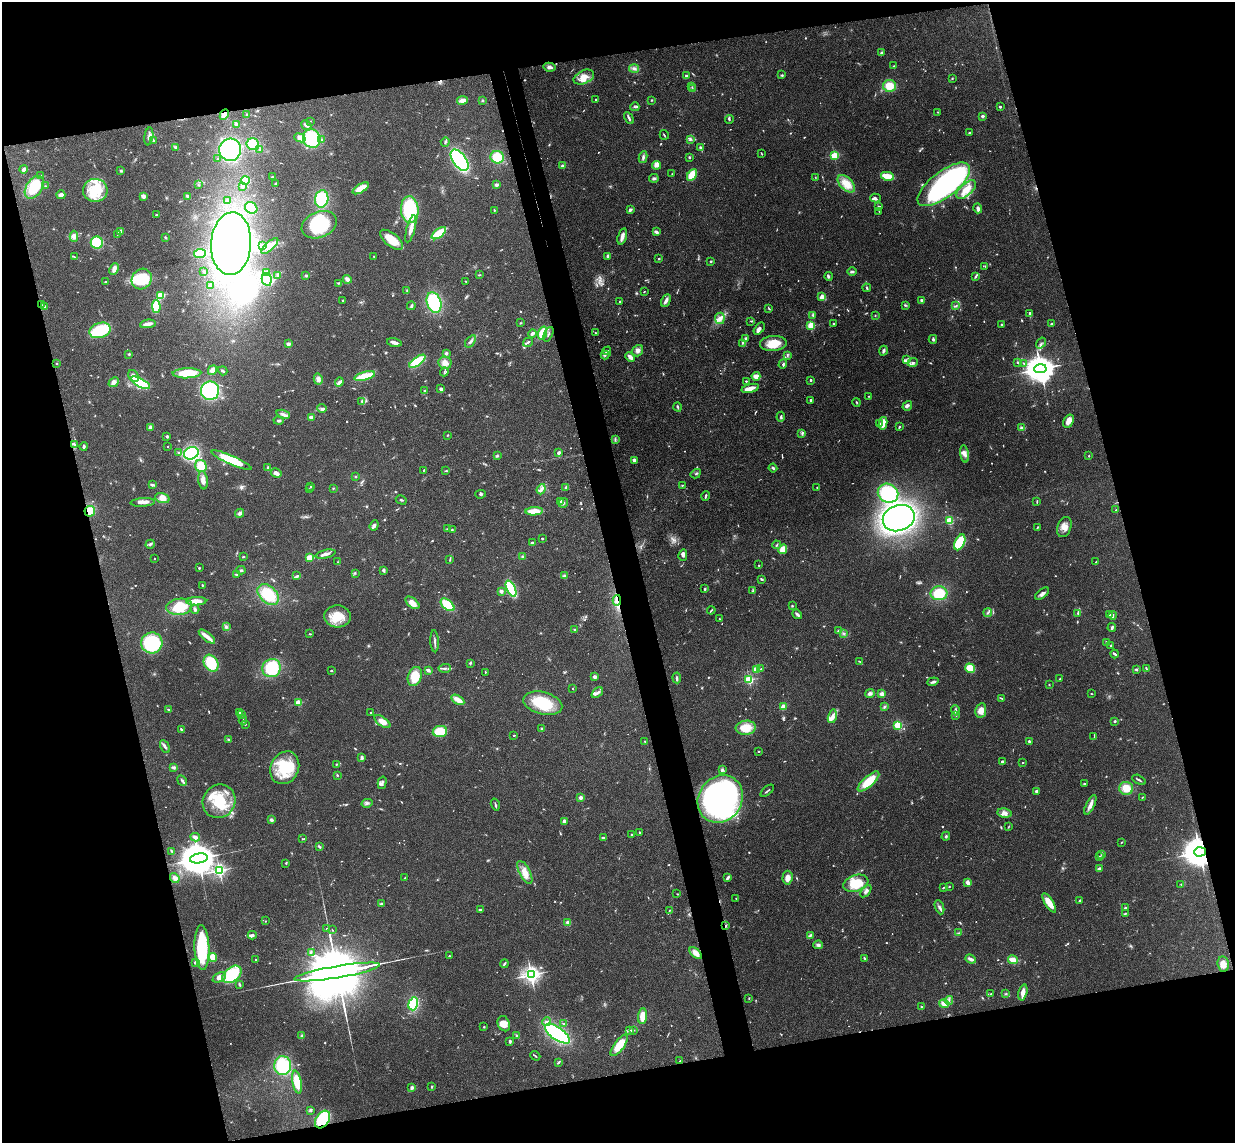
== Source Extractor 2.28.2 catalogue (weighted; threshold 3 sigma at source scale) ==
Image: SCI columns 57-4987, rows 155-4718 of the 5046 x 4985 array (HDU 1 of 3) = the unmasked area's bounding box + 8 px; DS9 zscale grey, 4 x 4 block average (1 PNG px = mean of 4 x 4 image px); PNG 1237 x 1145 px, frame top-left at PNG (2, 2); each listed source drawn as its Kron ellipse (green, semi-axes under 4 px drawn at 4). Shown black and unused: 30% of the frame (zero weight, under 3 of 4 exposures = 6% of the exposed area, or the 3 px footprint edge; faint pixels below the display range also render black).
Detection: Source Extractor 2.28.2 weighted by HDU 2 'WHT'. Background 0.158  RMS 0.0071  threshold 0.0321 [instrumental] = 3 sigma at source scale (4.5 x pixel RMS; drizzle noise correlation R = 1.50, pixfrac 1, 0.05/0.05 arcsec/px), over >= 5 px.
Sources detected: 940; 31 too faint to see at this stretch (4 x 4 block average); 16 inside a brighter object's white glare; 11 cosmic-ray / hot-pixel residue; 2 long thin detections or spike segments (spike, bleed or trail) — neither listed nor drawn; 16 coinciding with a brighter row at this scale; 60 inside a brighter listed object's ellipse — not listed separately; of the other 804, all 500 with FLUX_AUTO >= 2.66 (the completeness limit of this list) listed and drawn (304 fainter detections not listed), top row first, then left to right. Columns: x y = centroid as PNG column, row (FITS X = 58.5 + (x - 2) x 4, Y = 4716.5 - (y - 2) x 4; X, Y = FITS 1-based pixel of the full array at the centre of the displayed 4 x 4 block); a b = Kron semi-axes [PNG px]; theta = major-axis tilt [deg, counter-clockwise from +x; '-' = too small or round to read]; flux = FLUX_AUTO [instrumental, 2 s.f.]
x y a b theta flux
882 53 3 2 - 3.1
894 66 3 2 - 4.5
550 67 6 3 -11 18
634 68 5 4 - 14
781 75 2 2 - 3.5
686 76 2 2 - 39
584 77 11 6 24 57
952 79 3 2 - 3.4
889 86 6 6 - 66
692 87 2 2 - 2.9
693 89 2 2 - 2.9
462 100 5 3 - 26
482 100 2 2 - 3.5
596 100 3 2 - 3.3
652 100 3 2 - 3.3
635 107 4 2 - 5.5
1000 107 2 2 - 18
938 112 2 2 - 2.8
247 114 2 2 - 3.5
224 115 5 4 - 32
983 116 2 2 - 44
629 118 6 2 -61 11
729 119 4 2 - 4.2
310 121 2 2 - 4.1
237 124 4 3 - 14
306 125 5 3 - 14
969 133 2 2 - 7.4
664 135 5 2 - 4.1
149 136 9 3 82 17
300 138 6 3 -22 41
312 139 9 8 - 220
690 139 3 3 - 8
153 140 4 2 - 6.9
322 140 3 3 - 4.8
445 142 5 2 - 6.7
253 144 6 6 - 140
176 147 3 2 - 5
700 147 3 2 - 11
230 150 11 11 - 400
260 150 3 2 - 3.8
761 153 3 2 - 2.7
834 156 2 2 - 380
497 157 7 6 - 100
643 157 6 3 81 11
689 157 3 2 - 5
217 159 2 2 - 3
459 160 12 6 -54 460
656 165 4 3 - 17
563 166 2 2 - 62
24 169 4 3 - 11
121 171 3 3 - 4.7
672 174 2 2 - 2.8
41 175 3 2 - 3.1
692 175 6 4 60 110
887 176 6 3 -13 110
272 177 2 2 - 4.6
815 177 3 2 - 2.8
654 178 4 3 - 8.8
245 180 4 3 - 120
275 184 3 2 - 4.8
846 184 10 6 -46 62
944 184 31 13 37 1100
198 185 2 2 - 2.7
496 185 3 3 - 9.7
45 186 2 2 - 2.7
242 186 3 3 - 11
34 187 12 8 55 170
361 188 9 4 31 59
966 189 12 6 42 58
95 190 12 11 - 110
61 195 4 3 - 22
143 196 3 3 - 21
188 196 4 2 - 8.7
875 198 5 4 - 9.2
322 199 8 6 79 190
227 201 3 2 - 15
879 206 4 2 - 4.5
251 208 6 5 - 51
978 208 5 2 - 15
410 210 13 9 -85 290
494 210 2 2 - 10
630 210 3 2 - 12
879 211 2 2 - 4
156 215 3 2 - 4.3
319 225 18 13 23 220
411 229 14 3 75 39
121 231 4 3 - 11
656 232 4 2 - 14
439 233 8 2 36 220
118 234 3 2 - 2.9
74 236 5 4 - 15
622 236 8 4 73 20
165 237 2 2 - 11
391 240 14 6 -38 80
97 243 6 6 - 160
231 244 31 20 86 1100
262 245 4 3 - 12
270 246 10 4 43 31
200 253 6 4 7 120
374 256 2 2 - 3.2
607 256 4 2 - 6.4
74 257 3 2 - 3
659 259 2 2 - 4
711 261 2 2 - 5.2
985 266 4 2 - 2.9
114 269 6 3 65 22
204 271 2 2 - 9.4
852 272 4 2 - 9.3
266 273 3 2 - 5.3
278 275 3 2 - 6.3
306 275 3 3 - 5
479 275 3 2 - 4.1
828 276 4 3 - 6.3
976 276 3 2 - 7.1
142 279 11 9 55 150
267 279 6 5 - 150
347 279 4 3 - 18
106 281 3 2 - 3.2
466 282 3 2 - 2.8
338 283 3 2 - 4.7
211 285 3 3 - 6.6
867 288 4 2 - 7.8
407 291 3 2 - 3.4
644 292 2 2 - 3.7
161 295 4 3 - 80
822 297 3 3 - 25
343 300 2 2 - 12
922 300 4 3 - 11
666 301 6 3 63 21
434 302 10 7 -71 280
619 302 2 2 - 3.2
41 305 2 2 - 2.8
905 305 4 2 - 5.3
44 306 3 3 - 7.6
156 306 6 4 -89 130
411 306 4 2 - 6.8
956 306 3 2 - 6.1
769 309 3 2 - 4
1030 313 3 3 - 12
813 315 3 3 - 5.9
875 316 2 2 - 2.8
720 318 5 4 - 22
751 321 3 2 - 3.3
520 323 2 2 - 3
833 323 2 2 - 16
148 324 8 3 9 30
1002 324 4 2 - 5.4
1051 324 3 2 - 3.9
811 325 2 2 - 330
759 329 7 3 53 16
100 330 11 7 17 200
542 333 7 4 71 98
596 333 3 2 - 2.8
532 334 4 3 - 10
548 334 7 2 65 6.7
746 338 2 2 - 13
933 339 4 3 - 7.1
470 341 7 3 53 11
394 342 7 2 -16 25
528 342 5 2 - 8
742 343 4 2 - 3.8
773 343 13 7 4 76
1041 343 6 3 55 9.2
288 344 2 2 - 95
607 351 4 2 - 4.7
638 351 6 5 - 19
884 351 5 3 - 9.7
446 353 3 2 - 10
129 354 3 2 - 5.5
605 355 4 2 - 4
787 355 3 2 - 5.4
630 357 5 3 - 25
906 360 4 3 - 12
417 361 9 4 36 130
913 362 5 3 - 12
1017 362 2 2 - 12
56 363 2 2 - 3.9
445 363 6 6 - 32
1023 363 3 2 - 3.6
783 364 5 3 - 7.2
1040 369 6 4 2 8900
212 370 5 4 - 24
223 371 5 2 - 6.5
444 372 4 2 - 5.2
187 373 14 5 2 110
133 376 6 5 - 34
365 376 10 2 15 230
756 376 4 3 - 42
318 379 5 4 - 17
811 380 2 2 - 24
746 381 2 2 - 9.7
114 382 5 4 - 18
339 382 5 3 - 16
141 383 10 4 -29 170
750 388 9 4 14 31
441 389 3 3 - 9.9
210 391 9 9 - 300
425 391 3 2 - 5.9
869 396 2 2 - 7.9
810 400 3 2 - 4.9
362 401 3 3 - 5.7
857 402 4 2 - 4.2
907 406 5 4 - 12
677 407 4 2 - 6.6
322 408 5 2 - 7.5
283 414 7 3 -16 13
311 417 4 3 - 18
781 417 5 3 - 7.2
279 421 5 2 - 6.4
1069 421 7 5 57 31
879 423 3 2 - 5
883 423 6 3 79 54
151 427 4 3 - 16
899 427 2 2 - 5.3
1021 427 3 3 - 6
802 434 3 2 - 5
447 435 2 2 - 4.7
167 436 2 2 - 33
615 439 2 2 - 4.3
75 445 3 2 - 4
84 446 4 3 - 7.7
167 446 2 2 - 5.3
559 452 2 2 - 16
179 453 3 2 - 7.6
191 453 7 6 - 150
965 454 8 4 -80 19
497 456 4 3 - 5.4
1089 456 2 2 - 3.8
231 460 21 4 -24 150
634 460 2 2 - 79
201 466 6 5 - 60
268 468 4 2 - 7.3
773 468 4 3 - 6.8
424 470 2 2 - 4.1
446 471 3 2 - 3.2
276 473 5 3 - 24
696 474 5 2 - 5.2
355 477 2 2 - 4.7
203 480 9 5 -83 23
152 485 3 2 - 14
682 485 3 2 - 3.3
311 486 3 2 - 3.8
566 487 2 2 - 8.4
817 487 2 2 - 3.9
333 488 2 2 - 3.2
309 489 2 2 - 3.1
541 489 5 3 - 13
888 493 10 9 - 240
480 494 5 3 - 7
706 496 5 2 - 9.2
162 498 7 5 -18 41
401 500 6 2 -29 5
560 501 2 2 - 38
143 502 12 4 4 26
1037 502 3 2 - 3.4
563 503 5 2 - 6
1116 510 2 2 - 2.8
90 511 5 5 - 54
534 511 8 4 3 61
240 513 5 3 - 12
899 518 16 12 20 1200
950 521 2 2 - 320
374 526 5 3 - 11
1037 527 3 2 - 3.5
1064 527 10 7 71 33
447 529 4 2 - 4.5
452 529 3 2 - 3.2
542 539 3 2 - 5.5
960 542 8 5 66 170
532 543 2 2 - 40
150 544 5 3 - 8.9
777 545 4 2 - 4.7
783 549 5 4 - 46
326 554 10 2 13 20
683 555 6 3 76 14
522 556 3 2 - 5.6
243 557 3 2 - 3.5
309 557 4 3 - 46
154 559 2 2 - 3.5
450 559 3 2 - 2.9
338 562 3 2 - 3.5
1096 562 3 2 - 2.7
758 565 2 2 - 2.7
199 568 2 2 - 17
241 570 4 2 - 6
384 571 3 2 - 5.3
355 573 3 2 - 3
236 574 3 2 - 4.6
297 576 3 3 - 6.9
564 576 4 3 - 8.4
762 579 4 2 - 4.5
202 585 3 2 - 3.7
511 588 8 4 -65 290
705 589 3 2 - 4.8
753 590 4 2 - 3.5
501 591 4 3 - 10
939 593 8 7 - 130
1042 594 8 4 38 15
268 595 12 8 -43 130
617 600 5 2 - 8.9
196 601 10 4 3 63
412 603 8 4 -40 41
448 605 8 4 -39 140
792 606 3 2 - 4
179 607 13 8 7 130
195 609 5 3 - 8.8
711 610 4 2 - 4.5
988 613 4 2 - 7.4
1078 613 4 3 - 6.2
797 614 5 2 - 12
1110 615 2 2 - 2.7
1113 615 4 2 - 6.8
337 616 13 11 -5 92
720 619 2 2 - 2.9
226 627 2 2 - 3.3
1112 627 4 3 - 9.1
574 630 2 2 - 4.5
838 630 2 2 - 3.5
843 633 2 2 - 2.9
310 634 3 2 - 4
207 637 10 2 -38 48
435 641 11 2 -87 11
1106 642 4 2 - 5
152 643 10 10 - 290
1111 645 3 2 - 3.1
1115 654 4 2 - 9.1
860 662 2 2 - 2.8
211 663 9 7 -59 140
470 663 2 2 - 8.4
272 668 9 9 - 230
445 668 6 2 2 8.8
970 668 5 4 - 86
1146 668 3 2 - 3.5
756 669 2 2 - 200
761 669 3 2 - 4.7
1136 669 2 2 - 9.5
428 670 3 2 - 15
331 671 2 2 - 5.1
485 672 3 2 - 3.2
415 676 10 6 70 90
595 677 3 3 - 14
677 678 5 2 - 8.3
1060 679 3 2 - 2.8
749 680 2 2 - 420
933 682 6 2 20 8.7
1049 684 2 2 - 3.2
573 689 2 2 - 4.4
597 693 6 3 39 14
870 694 5 4 - 13
882 694 2 2 - 110
1091 694 3 2 - 3.4
1002 698 3 2 - 4.8
458 700 7 3 -30 39
298 702 2 2 - 200
543 703 20 11 -14 170
783 707 3 3 - 30
884 707 3 2 - 4.5
168 709 3 2 - 4.3
955 710 5 2 - 9.5
981 710 7 5 79 33
239 712 3 2 - 8.6
370 712 2 2 - 3.9
241 714 2 2 - 3.1
956 715 2 2 - 3.4
832 716 7 4 75 22
243 720 5 2 - 4
1115 721 2 2 - 6.9
382 722 9 4 -36 43
245 724 2 2 - 6.6
898 725 2 2 - 420
542 728 2 2 - 3.5
746 728 10 7 7 81
181 729 3 2 - 5.1
440 731 7 5 9 98
514 735 3 2 - 3.3
1094 736 3 2 - 3
229 740 3 2 - 5.1
645 741 3 2 - 2.8
1029 741 2 2 - 24
165 747 7 2 -63 9.9
759 751 2 2 - 3.7
362 757 4 2 - 12
1002 761 3 2 - 8.6
1023 763 2 2 - 3
337 764 2 2 - 3.3
173 767 4 2 - 6.3
285 768 17 14 64 180
723 770 2 2 - 4.9
337 775 2 2 - 4.1
1139 780 7 2 -29 7
182 781 5 2 - 8.1
868 781 14 5 42 110
382 783 6 2 76 9.4
1084 783 3 2 - 3.3
1126 788 7 6 - 52
767 791 8 2 40 5.7
1036 791 2 2 - 14
1142 797 2 2 - 3.2
581 798 2 2 - 89
720 799 25 21 55 1700
219 801 17 16 - 160
367 803 5 3 - 9.9
495 805 6 2 -74 6.4
1090 805 11 4 64 22
1004 813 7 4 -10 26
271 820 3 3 - 11
564 821 3 2 - 19
1009 827 4 2 - 2.9
640 833 3 2 - 5.4
632 835 3 2 - 6.1
946 836 4 3 - 7.1
195 837 5 3 - 16
603 838 3 2 - 7.1
302 839 2 2 - 3.3
1122 842 2 2 - 2.7
320 847 3 2 - 7.5
171 851 3 2 - 4
1200 852 6 4 3 11000
1102 855 3 2 - 3.8
1099 857 3 2 - 5.2
199 858 9 5 9 17000
286 863 3 2 - 4
1099 869 4 2 - 17
219 870 2 2 - 1100
525 872 12 5 -63 45
175 878 5 3 - 11
404 878 3 2 - 3.8
727 878 3 2 - 5.5
787 878 7 5 85 35
856 883 13 8 19 120
968 883 3 2 - 20
1181 884 2 2 - 2.9
949 887 2 2 - 3.5
943 888 3 2 - 3
866 891 7 3 53 15
677 894 2 2 - 2.7
736 898 2 2 - 3
1080 900 3 2 - 5.6
1049 903 11 4 -57 64
381 904 4 3 - 7.7
939 907 7 3 -68 12
1125 908 2 2 - 6.7
480 909 3 2 - 5.3
669 911 3 2 - 2.9
1125 914 4 2 - 6.4
265 921 2 2 - 4.1
568 923 2 2 - 130
726 926 3 2 - 4.4
327 928 2 2 - 3.6
332 930 2 2 - 2.8
958 933 4 2 - 3.6
252 935 4 2 - 12
810 935 4 2 - 6.7
818 945 5 4 - 11
202 948 22 7 -88 310
311 952 3 2 - 5
696 953 7 4 -41 34
449 956 2 2 - 12
213 957 4 3 - 66
865 958 4 2 - 3.6
256 959 2 2 - 3
971 959 5 2 - 18
1013 960 5 3 - 48
195 962 2 2 - 27
504 964 4 2 - 7.1
1223 964 7 5 -82 34
337 972 43 6 9 110000
232 974 11 7 38 200
531 975 3 3 - 2100
219 977 7 4 27 25
239 984 3 2 - 6.7
1023 992 8 3 77 31
991 994 3 2 - 3.3
1006 994 3 2 - 4.7
749 998 2 2 - 2.8
949 1000 4 2 - 6.7
413 1004 6 4 72 150
944 1004 5 3 - 26
921 1007 3 2 - 3.6
642 1016 8 4 83 48
546 1022 4 3 - 11
504 1024 8 6 -65 41
564 1024 3 2 - 2.9
484 1027 2 2 - 4.1
629 1030 4 3 - 7.5
634 1030 2 2 - 3
557 1034 14 6 -35 560
302 1036 3 3 - 5.9
517 1036 3 2 - 5.5
510 1041 3 2 - 9.4
619 1045 12 5 54 88
535 1056 5 2 - 4.5
680 1061 2 2 - 4
558 1063 3 2 - 4.5
283 1066 9 8 - 170
297 1082 11 4 -79 80
412 1087 4 3 - 9.2
432 1087 2 2 - 3.9
311 1110 4 2 - 4.6
322 1119 10 6 57 230
Overlapping masked pixels (flux is a lower limit): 7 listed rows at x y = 224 115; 41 305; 90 511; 617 600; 1200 852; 726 926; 322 1119
Diffuse or blended objects may show on this block-average render without a row.